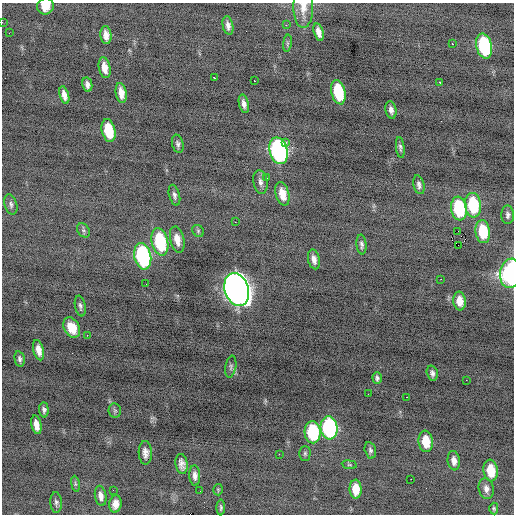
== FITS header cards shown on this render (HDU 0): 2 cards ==
NAXIS1  =                  512 / Axis length
NAXIS2  =                  512 / Axis length

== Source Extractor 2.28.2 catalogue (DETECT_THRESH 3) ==
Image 512 x 512 px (HDU 0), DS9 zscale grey, 1 PNG px = 1 image px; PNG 516 x 516 px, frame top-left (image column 1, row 512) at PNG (2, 3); each listed source drawn as its Kron ellipse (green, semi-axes under 4 px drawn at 4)
Background -0.412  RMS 0.94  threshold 2.81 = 3 sigma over >= 5 px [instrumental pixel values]
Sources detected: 89; all 89 listed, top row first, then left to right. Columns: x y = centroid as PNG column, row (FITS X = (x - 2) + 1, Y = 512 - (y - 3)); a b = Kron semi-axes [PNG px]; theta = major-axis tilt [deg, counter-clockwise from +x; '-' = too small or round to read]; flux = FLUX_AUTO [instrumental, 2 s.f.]
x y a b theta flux
45 6 8 8 - 700
303 7 21 10 -90 750
2 22 2 2 - 100
228 25 9 5 -79 290
286 25 2 2 - 380
319 32 9 5 -75 410
9 33 2 2 - 41
106 35 9 5 -84 440
287 43 8 4 82 110
452 44 2 2 - 640
484 46 13 7 -77 6000
105 68 10 5 -79 630
214 78 3 3 - 230
254 81 2 2 - 35
440 82 3 3 - 780
87 84 7 5 -79 240
338 92 12 7 -76 3400
121 93 10 5 -80 570
64 95 9 4 -75 400
244 104 9 5 -76 310
391 110 9 5 -79 260
108 131 11 6 -77 2300
285 142 3 2 - 660
178 144 9 5 -77 190
400 147 10 4 -83 150
278 151 13 9 -75 17000
266 178 2 2 - 310
260 182 12 7 -81 290
419 185 9 5 -76 220
282 194 12 6 -74 890
174 195 10 5 -76 200
11 204 10 6 -74 190
473 205 12 8 -83 3800
459 208 12 8 -81 4800
508 215 9 6 -89 230
235 222 2 2 - 130
84 230 8 5 -54 140
198 231 6 5 - 110
458 231 2 2 - 6300
483 232 11 7 -82 2300
177 239 13 7 -77 620
160 242 14 8 -77 4500
362 244 10 5 -83 180
458 245 2 2 - 3300
143 256 13 8 -77 9300
314 259 10 5 -77 350
511 273 14 10 82 8100
441 279 2 2 - 330
146 284 2 2 - 29
237 289 17 12 -72 57000
460 301 9 6 -84 660
80 306 10 5 -80 190
72 328 11 7 -62 990
87 335 2 2 - 46
39 350 10 5 -76 550
20 359 8 5 -79 180
231 367 11 5 80 170
432 373 8 5 -75 220
377 378 6 4 -86 150
466 380 2 2 - 260
368 394 2 2 - 40
406 397 3 2 - 310
44 410 7 4 -86 180
115 411 7 6 - 130
36 425 9 5 -78 560
329 428 11 8 -84 10000
313 432 11 8 -87 4400
426 441 11 7 -84 1400
370 450 8 5 -77 170
145 453 12 6 -88 350
305 453 7 5 90 130
279 454 2 2 - 89
454 461 10 6 -82 390
182 464 10 6 -83 330
349 465 7 3 -8 83
491 470 11 7 -83 1400
195 476 10 5 -87 310
411 479 2 2 - 280
75 484 8 4 -81 110
356 489 9 6 -88 950
486 489 10 7 -76 330
113 490 2 2 - 160
218 490 6 4 -87 70
200 491 2 2 - 67
101 496 10 5 -80 340
56 502 10 5 -87 180
115 504 9 6 82 450
221 507 8 4 87 120
494 508 6 4 -87 89
At the frame edge (FLAGS 8, measured only in part): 4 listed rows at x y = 45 6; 303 7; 2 22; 511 273